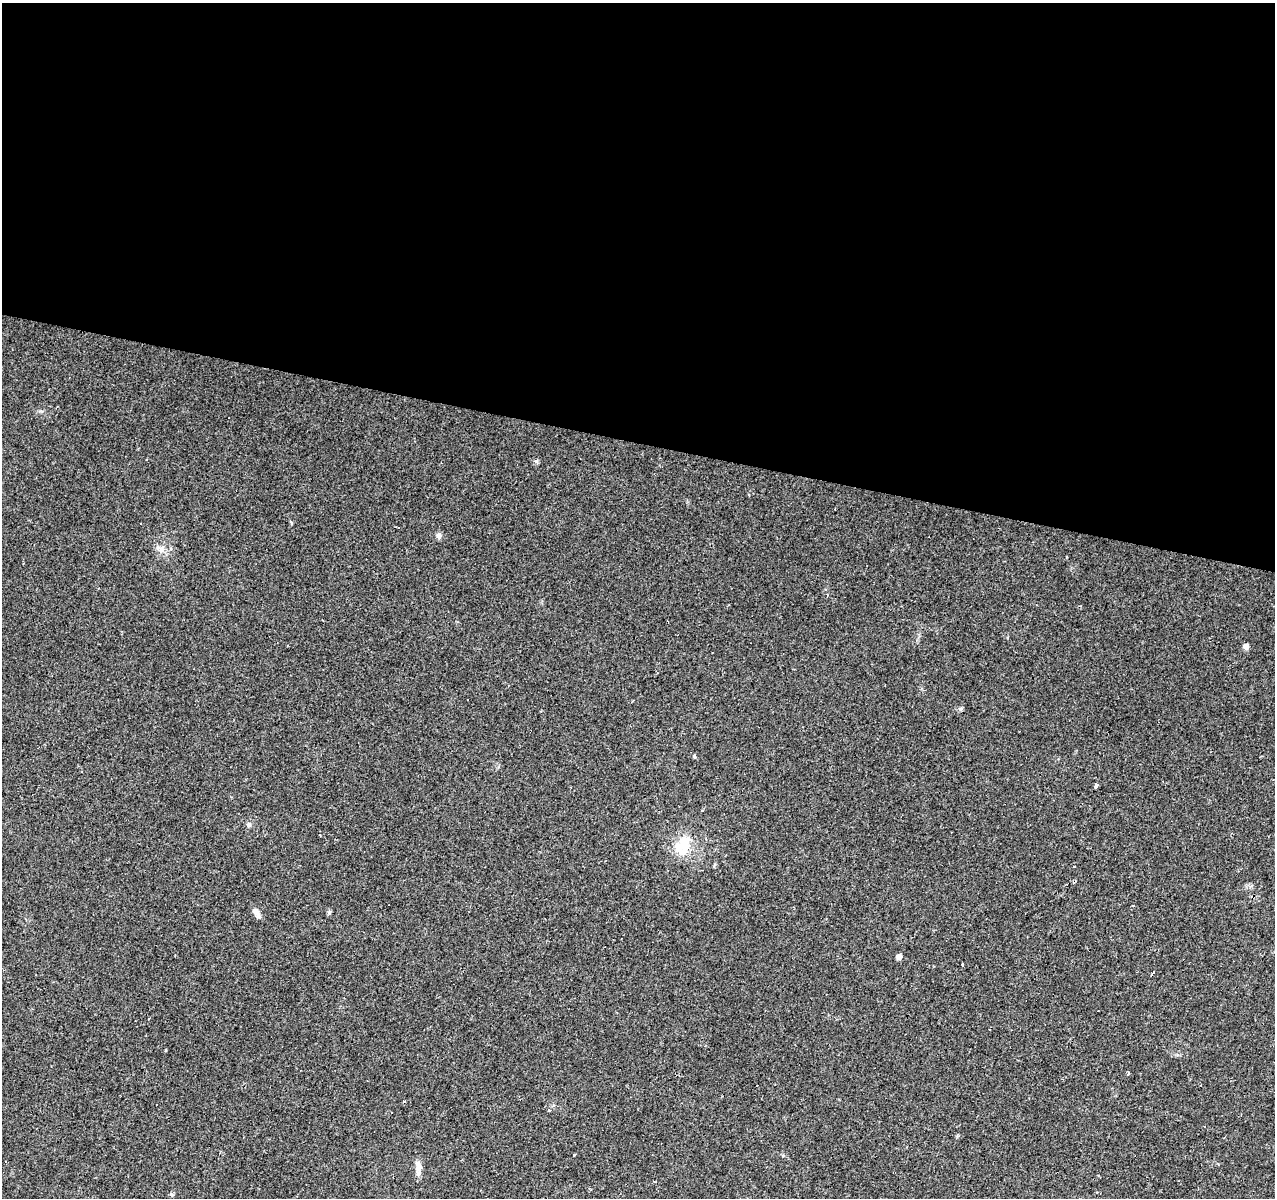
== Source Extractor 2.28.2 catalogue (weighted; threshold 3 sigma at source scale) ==
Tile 3 of 4 x 4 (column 3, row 1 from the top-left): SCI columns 2554-3826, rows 3871-5066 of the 5100 x 5286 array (HDU 1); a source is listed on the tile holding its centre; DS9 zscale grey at full resolution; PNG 1277 x 1200 px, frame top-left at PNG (2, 3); no overlay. Shown black and unused: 37% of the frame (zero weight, under 2 of 3 exposures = <1% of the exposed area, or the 3 px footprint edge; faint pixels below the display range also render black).
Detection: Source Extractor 2.28.2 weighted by HDU 2 'WHT'; one run over the whole footprint, this tile lists its part. Background 0.0685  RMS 0.007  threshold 0.0315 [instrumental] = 3 sigma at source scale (4.5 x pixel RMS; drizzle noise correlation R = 1.50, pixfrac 1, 0.0396/0.0396 arcsec/px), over >= 5 px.
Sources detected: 25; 2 cosmic-ray / hot-pixel residue — not listed; the other 23 listed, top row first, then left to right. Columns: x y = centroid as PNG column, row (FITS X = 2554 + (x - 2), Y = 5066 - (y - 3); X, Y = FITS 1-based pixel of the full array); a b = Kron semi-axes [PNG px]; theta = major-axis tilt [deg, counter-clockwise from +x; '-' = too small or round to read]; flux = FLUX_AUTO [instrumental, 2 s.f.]
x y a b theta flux
536 461 6 4 -18 1
439 536 8 7 - 2.3
160 549 17 5 -34 3.5
827 595 3 2 - 0.64
1246 646 5 5 - 4.2
695 756 3 3 - 8.1
1095 786 4 3 - 13
702 810 3 3 - 2.1
249 824 6 6 - 1.6
320 835 3 2 - 0.71
683 845 27 17 62 19
256 912 13 7 -53 3.9
329 913 6 5 - 1.1
899 957 5 4 - 4.5
962 964 3 3 - 2.4
1153 972 3 3 - 0.9
166 1050 4 2 - 0.73
1128 1074 4 3 - 0.88
549 1110 3 3 - 2.4
574 1156 3 3 - 1.1
6 1162 3 2 - 0.69
418 1166 17 8 -81 5
171 1194 5 4 - 1